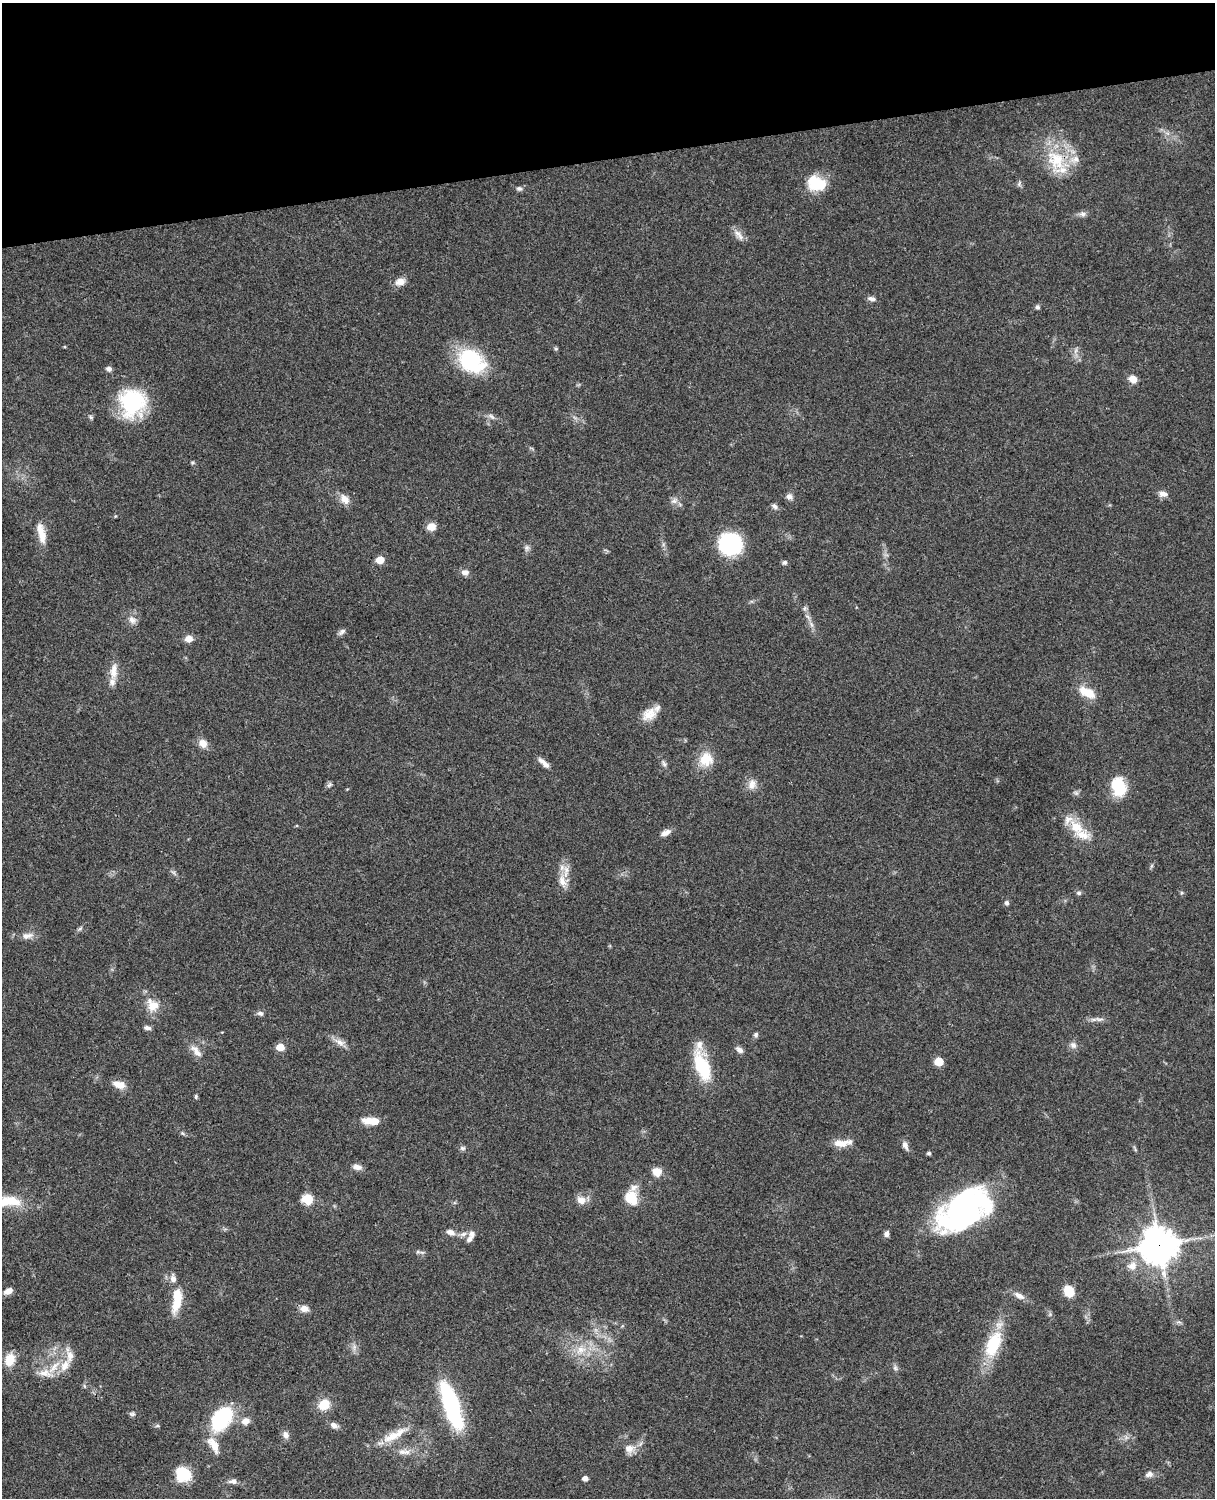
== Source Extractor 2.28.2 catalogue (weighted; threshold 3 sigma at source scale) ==
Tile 3 of 4 x 3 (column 3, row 1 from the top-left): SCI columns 2545-3757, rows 3268-4763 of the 5088 x 4927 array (HDU 1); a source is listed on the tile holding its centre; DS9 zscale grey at full resolution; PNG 1217 x 1500 px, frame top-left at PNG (2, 3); no overlay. Shown black and unused: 10% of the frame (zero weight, under 3 of 4 exposures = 6% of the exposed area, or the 3 px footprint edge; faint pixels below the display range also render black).
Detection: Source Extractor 2.28.2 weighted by HDU 2 'WHT'; one run over the whole footprint, this tile lists its part. Background 0.0795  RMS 0.0058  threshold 0.0262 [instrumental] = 3 sigma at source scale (4.5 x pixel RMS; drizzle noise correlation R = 1.50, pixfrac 1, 0.05/0.05 arcsec/px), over >= 5 px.
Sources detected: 133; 2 inside a brighter object's white glare — not listed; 13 inside a brighter listed object's ellipse — not listed separately; the other 118 listed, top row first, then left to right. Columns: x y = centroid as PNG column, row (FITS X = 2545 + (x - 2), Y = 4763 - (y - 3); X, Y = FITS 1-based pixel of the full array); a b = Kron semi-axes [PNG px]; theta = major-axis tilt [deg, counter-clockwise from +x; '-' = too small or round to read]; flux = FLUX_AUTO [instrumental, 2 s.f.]
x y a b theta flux
1056 160 33 25 -50 27
816 183 23 17 -17 17
1019 184 8 6 78 1.3
519 188 8 6 -2 1.5
1083 214 10 7 -8 2.1
738 233 12 8 -29 3.6
400 282 13 9 13 4.4
871 299 11 6 -9 2.1
1037 307 6 5 - 1.2
556 349 5 5 - 0.82
471 360 28 20 -37 52
109 369 7 6 - 2
1133 379 10 8 -28 4.6
132 403 31 29 85 43
492 416 11 4 -45 1.6
91 417 7 4 -28 0.94
192 462 5 5 - 0.83
1163 494 11 7 -2 3.2
789 497 9 8 - 2.2
345 499 14 9 -51 5
674 501 9 7 24 2.5
774 506 8 6 -36 1.8
431 527 8 7 - 6
41 533 28 9 -76 8.2
730 544 16 14 -24 85
527 548 8 7 - 1.7
380 560 6 5 - 11
784 562 6 5 - 1.4
465 572 10 7 3 2.8
805 608 7 4 71 1.1
132 620 11 9 -44 3.4
811 624 10 4 -60 2
342 632 10 6 40 1.8
189 639 7 7 - 4.9
113 671 24 9 85 6.6
1087 692 22 11 -27 10
649 714 20 14 33 8.1
203 743 10 9 - 4.9
706 759 19 18 - 11
544 763 16 5 -41 4.2
664 764 9 6 -63 1.6
752 784 15 10 76 4.5
329 785 8 6 32 1.3
1119 787 21 15 -68 20
1076 793 7 6 - 1.3
1076 827 22 14 -43 13
666 832 13 7 22 3.5
1151 866 7 4 71 0.84
173 872 7 4 -18 1.1
562 881 20 10 -73 7
1079 893 6 6 - 1.3
1181 893 5 3 - 0.7
1007 903 5 5 - 1.7
80 928 7 5 32 1
27 936 15 8 12 3.9
153 1005 20 15 -55 9.3
260 1013 9 6 -17 1.7
1099 1019 15 5 -6 2.5
147 1028 9 5 -9 1.8
756 1035 7 5 75 1.4
340 1042 19 7 -25 4.1
1073 1045 9 8 - 2.6
280 1047 5 5 - 11
740 1050 10 6 -29 2.3
196 1051 21 9 -51 4.9
939 1061 6 5 - 17
702 1067 36 15 -68 28
119 1084 16 8 -17 5.7
196 1097 6 4 89 0.82
371 1121 18 7 -3 9.4
182 1133 6 4 -70 0.75
839 1143 22 10 -4 6.3
905 1145 13 7 -68 2.6
462 1148 8 6 -1 1.4
929 1153 4 4 - 1.2
357 1167 13 7 -12 2.9
657 1172 11 10 - 5.7
631 1198 18 15 -67 12
307 1199 6 6 - 33
581 1200 13 10 -41 4.6
10 1201 29 14 -12 16
963 1209 65 30 27 130
451 1232 10 6 -17 3.7
463 1234 11 5 18 2.4
886 1234 7 5 80 2.1
470 1239 10 7 50 2.3
1159 1245 12 12 - 1300
418 1252 10 4 -12 1.3
1132 1266 14 12 18 6
173 1278 9 7 -87 3
8 1291 9 6 26 4.2
1069 1291 11 9 -65 11
1019 1296 15 7 -29 3.9
177 1303 26 11 67 11
304 1309 11 8 -8 4
1179 1322 7 4 -31 1.1
993 1344 36 17 67 27
581 1350 15 12 33 9
10 1359 16 12 72 8.4
54 1367 26 8 48 9
895 1368 8 5 -69 1.4
84 1386 6 4 -87 0.84
324 1405 14 12 33 9.5
451 1405 47 13 -72 76
132 1414 8 6 6 1.2
222 1418 21 13 55 62
245 1421 10 8 24 4.3
334 1425 10 7 -27 2.5
158 1426 7 4 0 0.79
286 1435 10 8 -72 2.7
395 1435 40 10 29 12
214 1445 25 10 -60 8.5
629 1449 14 11 7 5.2
402 1452 11 8 -14 3.5
183 1474 16 14 -53 18
1149 1474 11 8 16 3.1
585 1478 5 4 - 3.2
233 1481 10 6 -1 2.4
Overlapping masked pixels (flux is a lower limit): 1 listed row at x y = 1159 1245